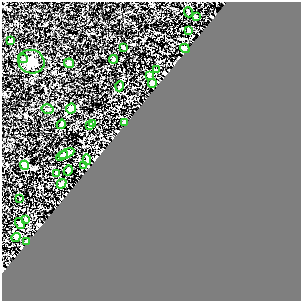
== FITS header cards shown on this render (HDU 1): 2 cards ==
NAXIS1  =                  299
NAXIS2  =                  299

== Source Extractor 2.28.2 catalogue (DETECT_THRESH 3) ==
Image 299 x 299 px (HDU 1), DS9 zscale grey, 1 PNG px = 1 image px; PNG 303 x 303 px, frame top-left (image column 1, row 299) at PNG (2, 2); each listed source drawn as its Kron ellipse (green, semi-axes under 4 px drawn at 4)
Background 0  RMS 0.0033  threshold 0.01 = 3 sigma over >= 5 px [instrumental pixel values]
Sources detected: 33; all 33 listed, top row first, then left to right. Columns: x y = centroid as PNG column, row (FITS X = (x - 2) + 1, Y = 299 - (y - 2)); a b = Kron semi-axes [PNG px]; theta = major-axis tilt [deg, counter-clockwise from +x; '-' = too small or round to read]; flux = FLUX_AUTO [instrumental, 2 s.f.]
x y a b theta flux
188 12 5 3 - 0.19
196 17 4 3 - 1.5
189 30 3 3 - 1.8
11 41 3 3 - 0.39
123 47 3 3 - 0.43
185 48 5 4 - 12
23 58 5 4 - 0.32
114 59 4 4 - 0.46
31 62 13 11 -20 2.1
69 63 5 4 - 0.63
156 70 3 3 - 1.1
149 75 4 3 - 2
152 83 4 3 - 5.7
120 86 5 3 - 0.21
48 109 6 5 - 0.42
71 109 5 5 - 2.4
125 122 4 3 - 0.35
61 124 5 3 - 1.3
92 124 4 3 - 1.6
89 126 3 3 - 1.2
66 153 8 3 27 15
62 156 6 3 32 11
87 160 5 3 - 6.4
24 165 4 4 - 1.8
83 165 3 3 - 1.9
68 170 5 3 - 7.3
57 173 3 3 - 4.4
62 184 5 4 - 10
20 199 3 3 - 1.5
25 219 4 3 - 3.5
20 224 6 3 -58 5.5
16 237 5 4 - 16
26 241 3 3 - 0.63